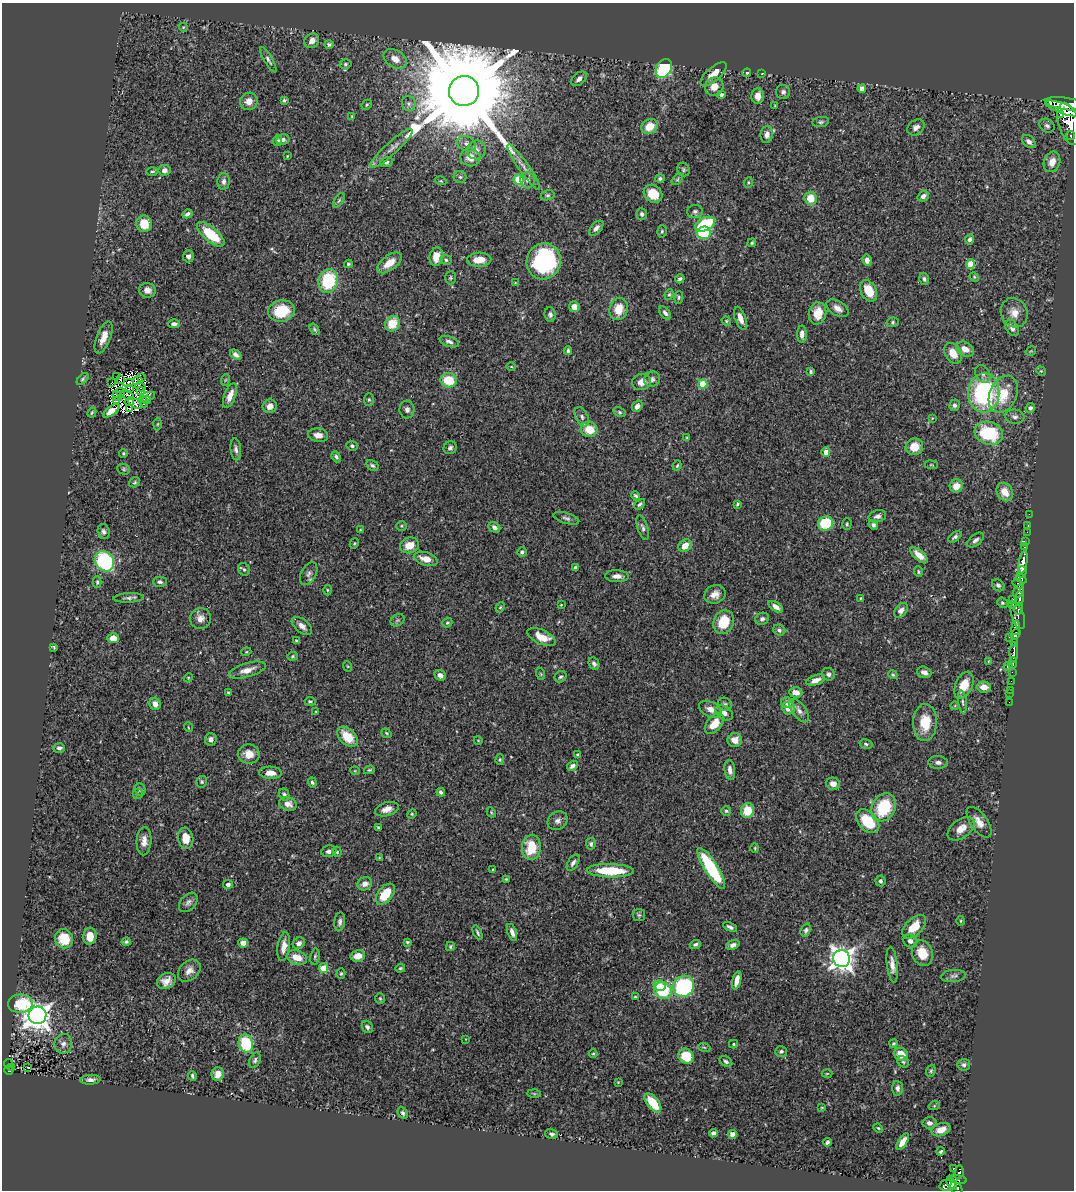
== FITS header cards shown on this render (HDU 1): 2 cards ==
NAXIS1  =                 1072
NAXIS2  =                 1188

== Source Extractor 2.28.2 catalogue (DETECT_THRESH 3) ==
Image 1072 x 1188 px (HDU 1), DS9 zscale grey, 1 PNG px = 1 image px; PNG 1076 x 1192 px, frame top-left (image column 1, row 1188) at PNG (2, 3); each listed source drawn as its Kron ellipse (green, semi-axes under 4 px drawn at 4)
Background 0.676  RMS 0.023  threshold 0.0686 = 3 sigma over >= 5 px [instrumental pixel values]
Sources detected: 429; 6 with non-positive FLUX_AUTO (blend fragments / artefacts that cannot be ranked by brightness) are neither listed nor drawn; the other 423 listed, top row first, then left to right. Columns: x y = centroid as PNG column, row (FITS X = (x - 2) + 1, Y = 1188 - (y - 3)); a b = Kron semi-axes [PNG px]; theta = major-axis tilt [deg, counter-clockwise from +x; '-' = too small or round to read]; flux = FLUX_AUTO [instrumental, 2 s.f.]
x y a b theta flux
183 27 4 4 - 1.7
312 41 8 6 43 8.5
329 44 5 4 - 3.1
395 59 12 8 -32 15
268 60 14 4 -60 4.5
345 64 6 5 - 2.4
664 68 10 7 59 160
747 73 4 3 - 1.8
713 74 16 7 41 19
762 74 3 2 - 1.2
579 79 9 6 40 7.3
714 86 9 9 - 15
862 89 4 4 - 9.5
464 91 15 15 - 60000
783 92 7 7 - 4.7
721 95 4 3 - 4.4
758 96 8 6 90 14
284 100 4 3 - 2.6
249 101 9 8 - 13
409 104 8 7 - 5.1
1066 104 21 6 -8 3100
367 105 5 4 - 2.1
775 106 4 3 - 1.3
1062 108 18 5 -20 2300
1061 114 4 3 - 250
352 116 4 3 - 1.2
821 122 8 5 7 3.2
1069 124 22 10 -74 2700
650 126 8 7 - 27
1047 126 8 6 -39 4.6
916 127 9 7 37 7.5
767 134 8 6 81 8.9
1071 136 4 3 - 150
283 140 6 5 - 4.8
277 141 5 5 - 3.9
1029 141 8 5 -43 6.6
466 144 10 7 -21 7.9
391 148 28 6 42 14
476 150 9 9 - 9.2
287 156 3 2 - 1.1
470 157 10 9 - 19
387 162 6 4 21 3.8
1052 162 10 8 71 16
524 167 27 5 -55 14
683 169 7 6 - 3.1
164 170 6 5 - 7.3
152 171 6 3 0 2.2
460 177 6 6 - 3.6
660 178 5 4 - 3.4
518 179 5 5 - 69
677 179 7 4 45 2.5
528 180 8 7 - 7.1
441 181 6 3 -17 1.7
224 182 8 6 88 5.3
748 182 5 4 - 1.9
653 194 10 8 -39 34
548 195 7 5 15 2.9
923 196 6 5 - 6.8
811 198 6 6 - 28
339 200 8 4 55 2.5
695 211 8 6 2 3.9
187 214 5 3 - 4.2
642 214 6 5 - 3.7
144 224 8 7 - 32
705 224 10 6 26 95
596 228 9 5 48 5.5
662 231 6 4 76 2.4
704 233 7 6 - 79
211 234 17 7 -40 60
970 239 5 4 - 3.9
752 243 4 3 - 1.8
188 256 6 5 - 4.5
436 257 9 7 79 21
446 260 6 5 - 2.6
479 260 12 7 2 20
867 260 6 4 -80 6.9
544 261 18 17 - 190
389 263 14 7 37 21
348 264 4 3 - 2
970 264 4 4 - 34
974 277 5 4 - 1.6
450 278 6 5 - 2.4
680 279 5 4 - 3.6
924 279 6 4 -71 3.5
328 281 12 9 76 90
515 283 3 3 - 1.2
147 290 8 7 - 7.8
869 291 11 8 -63 33
669 294 5 4 - 2
679 297 6 4 84 2.3
574 307 5 5 - 9.6
837 308 12 7 -32 10
619 309 11 9 77 27
281 311 13 10 11 51
665 313 8 4 -50 4.7
817 313 11 8 77 24
1014 313 15 13 -65 17
550 315 7 5 -84 4.4
740 318 12 5 -71 10
726 321 5 4 - 2
893 322 6 5 - 2.5
174 324 5 4 - 5.2
392 324 8 7 - 30
1012 328 9 6 -57 8.7
314 329 6 4 -55 2.5
802 334 8 5 89 8.4
103 337 17 7 69 16
449 342 10 5 -19 4.9
965 349 9 6 -29 14
568 351 4 3 - 2.5
1031 351 6 3 33 1.6
953 353 11 8 -61 22
236 355 6 4 -34 6
511 367 5 3 - 1.4
1041 371 5 4 - 1.4
811 372 4 3 - 2.4
983 374 9 7 -61 6.2
117 376 2 2 - 4.6
142 378 3 2 - 1.9
83 379 7 4 47 2.6
120 379 3 3 - 4
652 379 8 7 - 5.5
225 380 6 3 70 1.6
449 380 8 7 - 43
137 381 5 4 - 1.5
111 382 2 2 - 1.9
641 382 9 8 - 12
128 383 5 4 - 1.3
703 384 4 4 - 53
140 387 5 2 - 1
130 389 4 2 - 2.3
140 391 3 2 - 0.57
120 392 4 2 - 1
984 393 19 15 88 200
1003 394 19 13 66 44
127 395 6 2 -18 0.77
117 396 5 2 - 1.3
230 396 13 5 68 14
147 397 8 3 19 0.1
369 399 6 5 - 2.5
147 400 4 2 - 1.5
116 401 2 2 - 1.8
130 402 4 3 - 0.44
144 402 5 2 - 1.1
135 403 8 3 -35 0.42
954 405 6 5 - 3.6
270 406 7 6 - 10
637 406 6 5 - 7.6
130 408 3 2 - 0.31
1030 408 5 4 - 5.3
407 409 9 7 -88 5.5
111 411 10 4 36 11
92 412 5 3 - 1.8
620 412 6 4 -28 2.4
582 417 10 6 -63 5.3
1015 417 9 7 -5 6.1
932 418 4 4 - 1.3
158 424 6 4 88 1.9
589 429 8 7 - 28
989 433 14 11 -17 89
318 435 10 7 -7 12
687 438 4 4 - 1.9
352 446 6 5 - 2.6
914 447 9 8 - 25
450 448 7 6 - 4.2
236 449 11 5 -83 5.5
826 452 5 4 - 13
123 453 4 3 - 1.7
336 457 6 4 -68 3.4
372 465 7 5 -32 3.2
931 465 6 3 -8 1.5
677 466 5 3 - 1.9
124 469 6 5 - 2.7
135 482 6 4 33 2.4
956 486 7 6 - 15
1005 492 9 8 - 20
636 496 5 4 - 3.1
640 504 6 4 44 3
737 504 4 3 - 2.2
1029 514 2 2 - 11
877 516 9 6 17 5.3
566 518 13 5 -16 5.1
826 523 8 7 - 64
847 524 5 4 - 2.3
873 525 5 4 - 4.3
1028 525 3 2 - 18
401 526 5 5 - 2.2
494 527 6 5 - 6
643 528 13 5 -72 4.8
360 530 4 3 - 1.7
104 531 7 6 - 4.2
1027 532 2 2 - 10
955 537 7 4 35 3.8
976 540 10 5 38 5.2
1026 542 3 2 - 9.2
354 543 5 4 - 1.6
409 545 9 7 19 21
685 546 7 5 41 20
1025 547 4 3 - 26
522 552 5 4 - 3.3
919 555 11 5 -41 13
426 559 12 6 -16 19
105 561 11 9 -54 150
1023 562 11 4 80 1100
575 568 4 3 - 4.4
244 569 7 5 -50 3.3
918 572 5 4 - 1.8
1022 572 6 4 74 640
309 574 12 7 62 6.4
617 576 12 6 -1 8.5
1021 579 5 3 - 170
97 582 5 4 - 2.1
160 582 7 5 0 3.9
1018 584 6 4 -36 190
998 585 7 5 -40 3.7
327 590 5 3 - 1.6
1019 591 7 5 57 250
715 594 11 9 21 12
129 598 15 4 3 5.3
861 598 3 3 - 1.5
1013 599 2 2 - 14
1019 599 7 3 84 420
1002 603 5 4 - 2.3
1012 604 3 2 - 85
561 605 3 2 - 1.1
500 607 5 4 - 2.2
776 607 8 4 -35 9.2
1019 609 6 3 78 170
901 610 8 5 52 8.7
1018 616 13 6 -71 250
200 618 10 10 - 11
762 619 7 6 - 5.1
397 620 7 5 34 3.1
724 622 12 10 66 45
447 623 5 4 - 2.1
302 626 12 6 -39 9
1016 628 7 4 83 1400
779 630 6 5 - 3.8
1016 634 6 3 57 260
542 637 15 7 -24 26
1009 637 2 2 - 22
113 638 6 5 - 15
297 641 4 3 - 2.1
1015 642 4 3 - 240
54 647 4 3 - 2.1
246 652 5 3 - 1.4
1014 652 10 3 88 570
292 656 5 4 - 2
989 661 4 2 - 0.96
1013 663 6 3 81 130
594 664 6 5 - 4.6
347 666 5 3 - 1.3
1008 666 4 4 - 1.4
247 670 19 7 16 14
924 672 7 5 -18 7.6
1012 672 2 2 - 6.2
541 674 6 4 -71 1.8
828 674 6 6 - 4.8
440 675 6 5 - 7.4
893 675 5 4 - 2.3
561 677 6 5 - 3.3
188 678 5 3 - 1.3
816 680 10 5 19 9.6
1011 681 2 2 - 4.2
964 685 14 8 65 25
984 687 7 5 -12 14
1010 690 2 2 - 7.6
796 692 6 5 - 12
228 693 3 3 - 1.9
1010 693 3 2 - 2.2
310 701 5 4 - 2.5
962 702 11 4 -83 3.6
1009 702 2 2 - 5.9
787 703 6 5 - 8.8
155 704 6 5 - 10
725 704 7 6 - 3.7
955 706 4 3 - 1.1
788 708 6 6 - 17
710 709 12 7 -27 11
799 711 13 6 -55 8.1
316 712 3 3 - 1.2
724 713 9 6 -36 8.9
925 723 18 12 88 40
714 724 12 7 50 27
188 727 5 3 - 1.2
386 733 5 3 - 1.7
347 737 12 7 -45 35
211 739 6 6 - 6.3
478 740 4 3 - 1.2
735 740 7 7 - 14
866 744 6 4 -12 2.6
59 748 6 4 0 4.5
249 754 11 9 -9 16
577 755 4 3 - 1.6
500 759 5 4 - 2.1
938 762 10 6 -2 6.3
572 766 6 4 31 6.5
369 770 5 4 - 2
730 770 10 5 -84 7.2
355 771 5 3 - 1.2
270 773 11 6 -2 14
202 782 6 5 - 2.4
312 782 5 4 - 2.9
833 784 7 6 - 11
140 789 6 5 - 2.7
441 792 4 3 - 3.3
137 793 5 5 - 2.5
284 795 6 5 - 3.3
288 804 9 6 -18 11
884 807 15 11 62 78
387 809 12 7 17 11
726 811 4 4 - 2.1
747 811 7 6 - 36
491 812 5 3 - 1.6
412 814 5 4 - 1.8
558 821 10 8 33 7
868 821 14 9 -47 59
979 822 18 8 -54 15
378 827 3 3 - 2.2
961 829 15 9 37 16
186 838 10 7 -81 19
144 841 14 7 87 12
591 844 6 5 - 3.1
531 847 12 9 87 46
755 848 4 4 - 1.5
329 851 8 5 10 4.9
337 852 5 4 - 2.2
379 858 4 4 - 1.4
573 863 9 5 58 5.3
711 868 24 6 -58 120
493 870 4 3 - 1.4
610 871 23 6 -1 67
506 879 4 3 - 1.7
881 881 5 5 - 3.5
228 884 5 4 - 4.4
365 884 7 6 - 10
385 894 12 7 52 41
188 902 11 7 47 6
639 915 6 6 - 2.7
961 921 5 3 - 1.5
340 922 9 5 82 5.4
730 927 7 4 -26 4.3
914 927 14 8 44 32
806 930 7 5 69 3.4
512 932 9 4 -71 8.1
478 933 8 3 -64 2.9
90 936 8 6 85 20
64 939 9 9 - 39
910 941 7 6 - 7.1
126 942 4 4 - 2.6
407 942 4 3 - 1.8
243 943 5 4 - 12
299 943 6 5 - 7.6
695 944 5 4 - 3.6
733 945 7 4 21 5.7
284 947 14 6 81 13
450 947 4 3 - 2.1
922 953 13 10 -71 29
358 956 7 6 - 15
297 957 10 7 -18 22
315 957 8 4 81 2.6
842 959 8 8 - 1200
892 965 18 5 -83 11
324 968 5 4 - 33
400 968 5 4 - 2
189 971 13 9 41 11
341 973 5 4 - 2.2
953 976 13 6 5 4.9
737 980 9 4 75 14
166 981 10 7 28 12
659 986 6 5 - 14
683 986 11 10 - 160
663 991 9 8 - 76
635 997 3 3 - 1.7
380 998 5 4 - 2.1
20 1004 12 9 2 57
37 1015 9 8 - 1600
367 1027 6 5 - 4.2
466 1039 3 2 - 0.91
246 1043 9 7 -74 87
893 1043 4 4 - 1.9
63 1044 10 8 74 8.3
733 1044 4 4 - 1.9
704 1047 6 3 -19 2
781 1051 6 5 - 3.9
593 1053 4 3 - 1.4
901 1054 7 6 - 21
686 1056 8 7 - 42
255 1060 8 5 67 3.7
726 1061 7 5 -34 4.3
903 1062 6 5 - 2.5
8 1064 5 3 - 55
964 1065 6 5 - 4.4
28 1067 3 2 - 1.1
11 1068 4 4 - 25
8 1070 5 3 - 82
931 1071 6 4 69 2.2
218 1074 7 6 - 13
827 1074 5 3 - 1.3
192 1076 5 3 - 2.8
90 1080 10 5 3 6.5
618 1082 3 3 - 1.3
897 1088 7 5 -86 5.3
534 1094 6 4 -2 2.2
653 1103 11 6 -51 44
934 1106 6 3 18 1.6
822 1107 4 2 - 1.3
403 1113 6 4 -63 3.4
929 1123 7 5 -5 5.9
878 1128 5 3 - 1.4
941 1130 10 6 18 15
713 1133 4 4 - 4
552 1134 6 5 - 4.1
732 1135 4 4 - 14
827 1142 4 3 - 3.5
903 1142 9 4 58 12
941 1151 4 3 - 3
953 1168 2 2 - 1.3
959 1172 7 3 80 120
957 1179 9 4 -8 98
952 1184 7 3 -57 240
947 1185 8 5 11 300
956 1188 7 5 -42 350
At the frame edge (FLAGS 8, measured only in part): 1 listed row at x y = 1069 124
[6 non-positive-flux detections neither listed nor drawn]